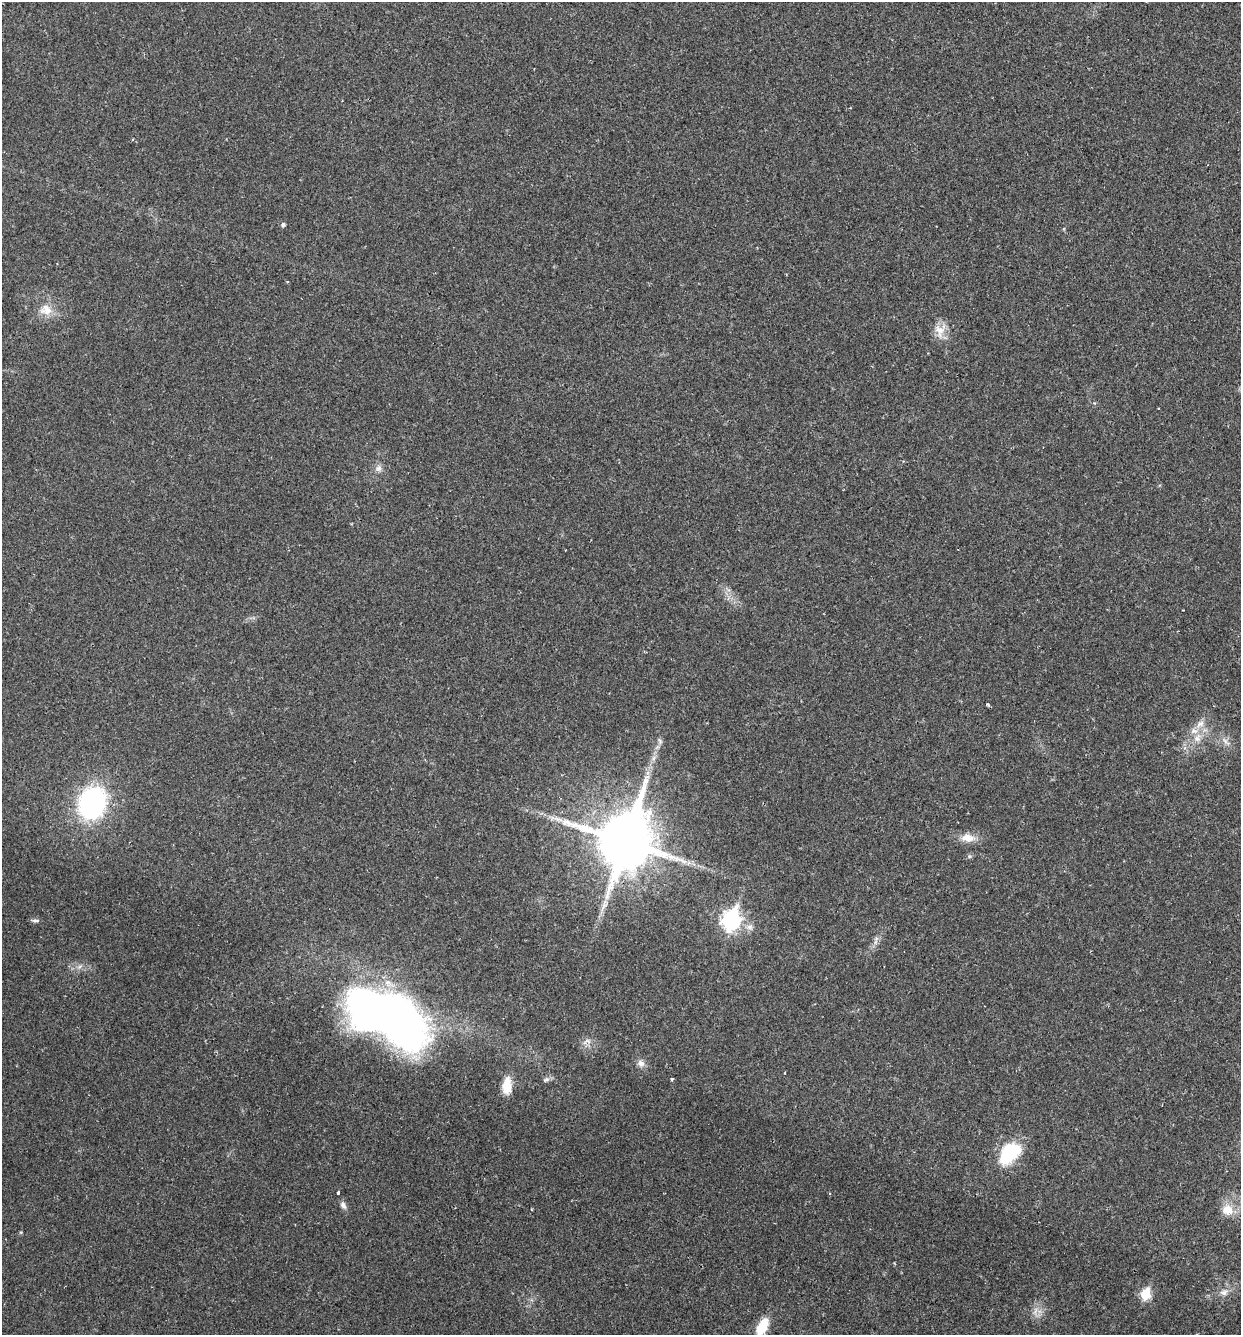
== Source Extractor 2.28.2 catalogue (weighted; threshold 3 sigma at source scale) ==
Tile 6 of 4 x 4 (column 2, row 2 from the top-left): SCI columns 1429-2667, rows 2692-4024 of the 5462 x 5379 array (HDU 1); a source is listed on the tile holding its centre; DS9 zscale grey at full resolution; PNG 1243 x 1337 px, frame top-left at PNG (2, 2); no overlay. Shown black and unused: <1% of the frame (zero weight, under 2 of 3 exposures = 3% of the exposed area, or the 3 px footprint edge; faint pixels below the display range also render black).
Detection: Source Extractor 2.28.2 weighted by HDU 2 'WHT'; one run over the whole footprint, this tile lists its part. Background 0.0469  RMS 0.0048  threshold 0.0215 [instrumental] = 3 sigma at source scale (4.5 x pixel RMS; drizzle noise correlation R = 1.50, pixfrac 1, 0.05/0.05 arcsec/px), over >= 5 px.
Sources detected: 36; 1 inside a brighter object's white glare — not listed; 2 inside a brighter listed object's ellipse — not listed separately; the other 33 listed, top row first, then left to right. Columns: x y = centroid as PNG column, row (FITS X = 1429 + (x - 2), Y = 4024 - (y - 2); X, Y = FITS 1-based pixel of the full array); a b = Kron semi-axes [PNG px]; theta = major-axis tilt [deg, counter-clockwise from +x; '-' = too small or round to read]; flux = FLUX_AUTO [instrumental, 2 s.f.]
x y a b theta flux
283 225 5 4 - 1.2
46 310 18 15 -15 6.8
939 331 20 14 -72 6.1
379 468 9 8 - 2.1
987 704 5 4 - 0.67
1200 724 12 9 27 3.3
1197 738 13 10 71 4.8
660 741 9 4 -55 0.97
1225 741 14 5 -45 2.2
654 758 7 4 88 1.3
92 803 26 21 69 83
968 838 21 11 -3 5.6
625 841 18 16 71 3400
969 856 6 4 -45 0.69
688 863 7 4 71 0.88
35 920 12 4 -3 1.1
731 920 9 7 71 170
750 927 9 8 - 2.3
876 938 8 5 47 1.4
80 966 7 4 19 1.1
385 1017 65 40 -19 330
641 1063 10 8 -38 2.4
672 1079 3 3 - 0.8
546 1080 10 5 19 1.2
507 1086 20 10 87 7.9
1009 1153 29 19 47 25
338 1193 3 3 - 0.99
343 1205 11 6 -63 2
1227 1210 14 13 - 6.9
1224 1292 11 8 11 2.6
1145 1294 6 6 - 26
1035 1311 12 5 74 2.3
762 1327 21 10 63 11
Overlapping masked pixels (flux is a lower limit): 1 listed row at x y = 625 841
Isophote crosses this tile's border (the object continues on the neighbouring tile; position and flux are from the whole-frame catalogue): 1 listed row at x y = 762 1327